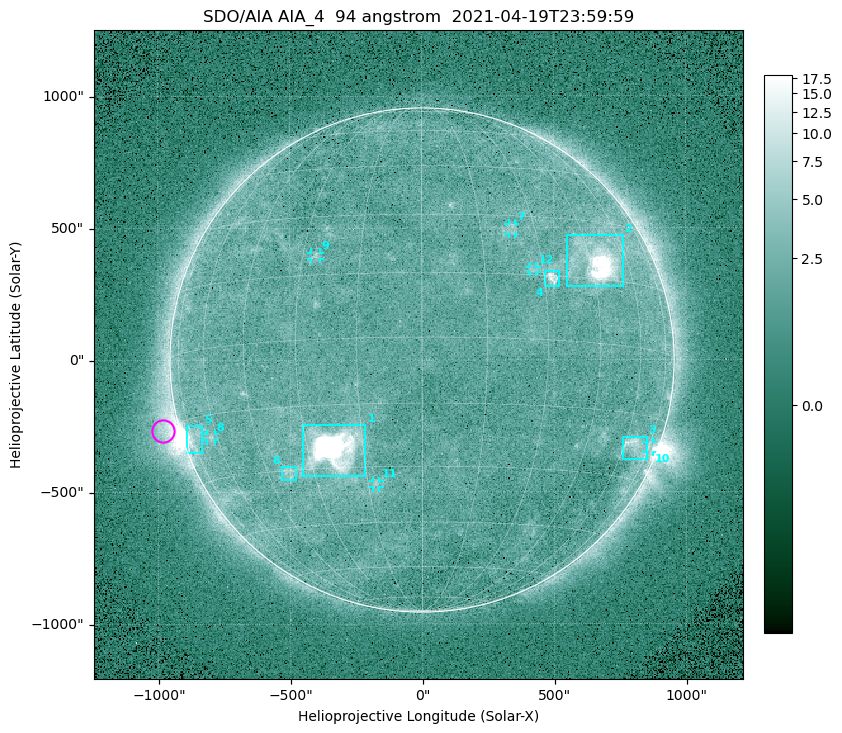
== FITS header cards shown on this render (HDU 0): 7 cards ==
TELESCOP= 'SDO/AIA '
INSTRUME= 'AIA_4   '
WAVELNTH=                   94
WAVEUNIT= 'angstrom'
DATE-OBS= '2021-04-19T23:59:59.12'
CTYPE1  = 'HPLN-TAN'
CTYPE2  = 'HPLT-TAN'

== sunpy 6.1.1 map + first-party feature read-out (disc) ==
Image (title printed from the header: SDO/AIA AIA_4  94 angstrom  2021-04-19T23:59:59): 512 x 512 px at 4.8 arcsec/px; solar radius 955 arcsec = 199 px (full disc in frame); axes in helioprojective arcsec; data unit not stated in the header (colour bar unlabelled)
Orientation: roll -0.138 deg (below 1 deg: not rotated)
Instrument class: DISC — disc imager (sunpy class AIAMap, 94 A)
Bright regions (active regions / flare kernels): reference = the median radial profile (limb darkening/brightening removed); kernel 5 px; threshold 5 sigma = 2.54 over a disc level ~1.78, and >= 1.15x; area >= 9 px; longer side >= 5 px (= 24 arcsec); searched inside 0.97 R_sun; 12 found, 12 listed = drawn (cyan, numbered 1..; 6 of them under ~33 arcsec drawn as corner ticks so the feature stays visible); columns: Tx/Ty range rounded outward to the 10 arcsec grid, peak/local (2 s.f.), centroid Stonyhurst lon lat
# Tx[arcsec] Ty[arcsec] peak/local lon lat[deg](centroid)
1 -450..-210 -440..-240 1117 -23 -25
2 550..760 280..470 50 +47 +19
3 760..850 -380..-290 4.4 +65 -22
4 470..520 280..340 6.4 +32 +15
5 -900..-830 -350..-250 6.3 -73 -19
6 -540..-480 -450..-400 3.2 -38 -30
7 330..360 470..520 2.7 +24 +27
8 -820..-780 -300..-280 2.9 -63 -20
9 -420..-380 380..410 3.1 -27 +20
10 850..880 -350..-310 2.9 +75 -21
11 -190..-160 -480..-450 2.8 -13 -34
12 410..440 330..360 2.7 +27 +16
Off-limb structures (1.02-1.3 R_sun): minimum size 50 px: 7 found; the strongest spans PA ~90..115 deg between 1.02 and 1.22 R_sun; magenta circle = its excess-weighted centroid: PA ~105 deg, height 1.06 R_sun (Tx ~-980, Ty ~-270 arcsec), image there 4.6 x the reference